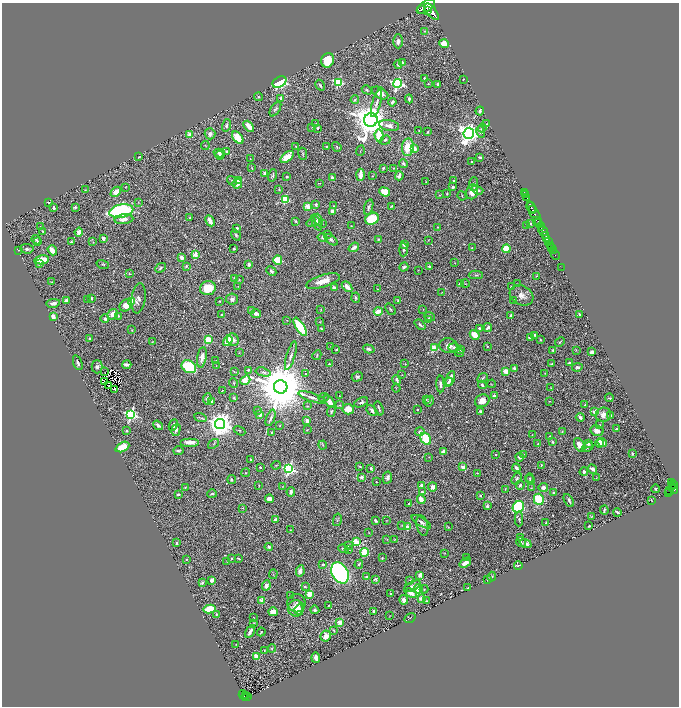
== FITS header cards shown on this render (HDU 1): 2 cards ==
NAXIS1  =                 1353
NAXIS2  =                 1408

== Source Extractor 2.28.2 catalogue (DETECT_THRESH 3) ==
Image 1353 x 1408 px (HDU 1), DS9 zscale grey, zoomed out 1/2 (1 PNG px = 2 x 2 image px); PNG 681 x 708 px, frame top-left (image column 1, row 1407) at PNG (2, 3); each listed source drawn as its Kron ellipse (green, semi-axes under 4 px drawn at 4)
Background 1.13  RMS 0.018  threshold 0.0538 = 3 sigma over >= 5 px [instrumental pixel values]
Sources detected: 637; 37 cannot appear on this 1/2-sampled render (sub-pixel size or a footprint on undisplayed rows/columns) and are neither listed nor drawn; of the other 600, the 500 brightest by FLUX_AUTO listed and drawn (100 fainter detections omitted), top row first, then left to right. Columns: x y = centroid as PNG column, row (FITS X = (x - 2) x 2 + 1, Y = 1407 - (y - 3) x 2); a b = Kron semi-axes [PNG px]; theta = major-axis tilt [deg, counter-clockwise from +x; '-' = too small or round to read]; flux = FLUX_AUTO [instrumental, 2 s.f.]
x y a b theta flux
426 6 10 5 35 4300
421 10 2 1 - 320
428 10 3 2 - 570
431 12 10 5 -51 4100
424 31 2 2 - 1.7
398 41 7 5 -89 14
444 44 4 4 - 55
328 60 7 6 - 86
402 63 3 2 - 15
398 64 4 3 - 6.9
424 78 2 2 - 3.8
463 79 2 1 - 2
279 82 7 5 28 290
338 82 3 3 - 310
397 83 4 4 - 630
428 84 3 3 - 2.4
438 84 3 3 - 13
320 85 6 3 -59 5.7
367 90 5 3 - 3.9
380 93 9 5 -30 33
258 97 4 4 - 5.5
281 98 2 2 - 26
409 99 4 2 - 8
355 100 4 3 - 4.1
392 102 4 3 - 8.5
376 103 14 4 74 16
275 109 8 4 57 8
480 111 4 3 - 7.7
371 120 7 6 - 8800
316 124 3 2 - 2.6
486 124 3 2 - 2.2
226 125 6 3 73 8.8
249 126 6 3 -50 38
389 126 10 5 -10 22
312 127 2 1 - 2.2
318 128 2 2 - 8.9
482 128 4 3 - 4.5
419 131 2 2 - 2.5
428 132 3 2 - 3.2
481 132 6 4 -79 15
469 133 5 5 - 2400
210 134 5 5 - 15
189 135 3 3 - 59
379 136 7 4 -85 110
238 138 7 4 -50 96
385 140 5 3 - 5.9
205 146 4 2 - 2.5
296 146 3 3 - 2.7
326 146 2 2 - 3.2
337 147 5 3 - 3.8
408 147 9 6 83 80
414 149 3 3 - 37
226 151 3 3 - 3.1
360 151 5 2 - 1.9
219 153 6 3 -13 11
303 154 6 3 -83 3.7
219 155 4 3 - 7.8
139 157 4 2 - 3.7
287 157 8 4 40 64
480 157 3 2 - 7.7
250 159 3 2 - 1.7
472 161 2 2 - 5.1
403 164 4 2 - 6.6
252 168 4 2 - 1.9
383 168 3 2 - 4.6
393 168 3 3 - 2.4
265 173 2 2 - 33
273 175 6 3 72 5.8
360 175 6 3 87 39
372 176 2 2 - 2.3
399 176 4 3 - 12
287 177 3 3 - 5.4
332 177 2 2 - 17
238 180 3 3 - 53
232 181 5 3 - 4.5
454 181 2 2 - 4.1
426 182 3 2 - 2.4
320 183 3 2 - 2.1
237 184 5 4 - 27
473 184 7 3 84 5.7
125 187 3 2 - 1.9
453 187 3 3 - 8
279 189 4 2 - 3.2
85 190 2 2 - 2.3
477 190 6 3 -19 12
116 192 6 4 43 30
385 192 6 4 -21 58
472 192 7 6 - 39
524 192 2 1 - 23
447 194 2 2 - 2.7
440 195 3 3 - 2.9
525 195 2 1 - 31
462 196 5 2 - 2.7
527 198 2 1 - 19
285 200 3 3 - 230
48 202 4 2 - 3.6
138 202 3 2 - 1.7
316 204 3 2 - 9
333 206 2 2 - 2.1
392 206 3 2 - 4.6
75 207 4 3 - 6.3
308 207 3 3 - 90
369 207 8 3 74 8.8
531 207 6 2 -61 610
54 208 4 3 - 8.1
532 210 2 2 - 290
121 211 12 6 11 520
332 211 3 3 - 14
535 214 15 2 -64 960
190 218 2 2 - 5.9
124 219 9 5 6 23
372 219 7 6 - 120
318 220 6 4 -67 23
536 220 3 2 - 110
210 221 6 2 -63 25
296 221 3 2 - 4.1
311 223 5 3 - 5.1
317 223 8 4 -65 16
539 223 2 2 - 260
322 224 3 3 - 2.6
530 224 3 3 - 3.3
527 225 2 2 - 2.2
40 226 3 2 - 1.9
351 226 2 2 - 1.7
541 226 4 1 - 300
438 227 3 3 - 2.2
237 228 2 2 - 18
42 231 3 2 - 2.7
543 231 5 3 - 540
79 232 4 4 - 28
328 234 3 3 - 2.8
236 235 6 4 -56 7
546 236 2 1 - 200
103 238 4 3 - 14
323 238 5 4 - 6.9
379 239 3 3 - 3.6
547 239 3 2 - 830
36 240 5 3 - 5.1
331 240 7 4 -37 7.7
428 240 3 2 - 1.8
549 241 3 1 - 440
37 242 4 3 - 3.5
71 242 2 2 - 2.7
93 242 4 3 - 2.5
404 245 4 3 - 11
550 245 2 2 - 510
354 247 5 3 - 15
472 248 3 2 - 1.7
552 248 2 2 - 470
27 249 6 4 -3 7.3
234 249 2 2 - 4.8
506 249 4 4 - 57
19 250 2 1 - 2.2
52 250 5 3 - 50
403 250 7 3 87 8.7
553 250 2 1 - 370
195 255 3 2 - 64
555 255 6 2 -63 260
182 258 3 3 - 23
42 260 7 3 12 120
278 260 5 4 - 88
455 263 3 2 - 1.8
39 264 4 4 - 6
103 264 6 3 -19 4.3
249 264 2 2 - 38
186 266 3 3 - 3.7
429 266 3 2 - 8.2
404 267 5 3 - 7
562 267 4 1 - 24
160 268 6 3 43 6
418 270 3 2 - 2.1
271 271 5 3 - 8.4
129 273 4 3 - 3.9
476 275 7 3 1 6.3
536 276 4 3 - 3
235 278 3 3 - 6.6
239 280 3 2 - 2.9
323 281 17 6 17 44
52 282 4 3 - 2.4
460 284 2 2 - 18
465 284 4 2 - 2.3
518 284 3 3 - 2.5
238 286 3 2 - 2.6
347 287 6 4 -47 22
511 287 4 2 - 2.4
208 288 8 7 - 71
334 288 3 3 - 12
377 289 3 2 - 3
442 292 4 2 - 2.1
521 295 12 9 -29 27
91 298 3 2 - 4.2
139 298 15 7 83 18
356 298 5 3 - 5.5
232 299 6 5 - 13
66 300 3 3 - 9.1
88 300 2 2 - 4.8
398 300 3 3 - 4.3
513 300 3 2 - 1.7
132 301 4 3 - 58
219 301 2 2 - 3.9
53 303 7 3 9 18
126 305 6 5 - 43
390 309 6 3 -54 4.2
423 309 3 2 - 1.9
251 310 4 3 - 5.1
321 310 3 1 - 2.3
378 311 4 3 - 54
113 314 6 4 40 23
256 314 5 3 - 15
579 314 4 2 - 3.8
222 315 3 2 - 6.6
511 315 3 3 - 7.9
118 316 4 2 - 2.4
430 316 5 2 - 3.2
53 317 4 3 - 31
105 319 4 4 - 11
287 320 2 2 - 2
429 320 3 3 - 20
319 322 2 2 - 1.7
420 325 6 3 -42 7.8
300 327 10 4 -59 200
488 327 4 3 - 13
479 328 2 2 - 8.9
321 329 4 2 - 4.5
132 330 4 3 - 2.8
475 335 5 4 - 45
534 335 3 3 - 3.9
530 338 3 2 - 13
89 339 2 2 - 2.4
208 340 3 3 - 160
233 340 6 6 - 17
540 340 3 2 - 3.4
228 341 5 3 - 85
152 342 3 1 - 1.7
560 342 5 2 - 4
331 346 2 2 - 2.8
448 346 9 7 -19 22
487 346 3 2 - 2.1
434 348 3 3 - 110
454 348 6 3 -2 10
369 349 6 4 -17 10
460 349 3 3 - 3.1
336 350 3 2 - 3.3
553 350 3 2 - 4.7
576 350 4 2 - 2.3
592 352 3 3 - 19
239 353 3 2 - 1.9
459 353 5 3 - 5
317 355 5 3 - 4.1
291 356 15 3 74 16
202 357 10 4 81 26
215 361 2 2 - 2.7
569 362 3 2 - 4.5
78 363 8 3 -69 8.9
127 364 4 3 - 18
329 364 2 2 - 3
405 364 4 3 - 2.5
552 364 3 2 - 5.2
216 366 3 3 - 1.8
97 367 6 5 - 10
189 367 8 6 -32 270
577 367 5 3 - 7.2
514 368 4 3 - 9.2
248 370 3 3 - 7.7
234 371 3 2 - 1.9
506 371 4 3 - 34
105 372 2 1 - 2.5
263 372 8 3 -15 7.4
545 373 3 3 - 2.8
306 374 3 2 - 2.6
402 375 2 1 - 1.9
357 377 6 5 - 7.2
450 378 7 3 70 20
483 378 5 3 - 3.5
245 380 5 4 - 150
397 380 5 3 - 9.1
104 382 3 1 - 1.7
448 382 5 3 - 8
234 383 5 2 - 2.6
441 384 8 4 -88 9.7
492 384 4 2 - 1.8
109 385 2 1 - 2.1
482 385 4 3 - 7.2
281 387 7 6 - 33000
396 388 4 3 - 2.7
551 388 2 2 - 1.8
115 390 2 1 - 13
222 390 3 2 - 2.1
339 396 3 3 - 2.2
494 396 2 2 - 21
312 397 15 3 -18 16
323 397 5 3 - 3.5
234 398 4 3 - 3.7
609 398 4 3 - 3.5
207 399 5 3 - 16
426 400 3 2 - 2.2
211 401 3 3 - 5.7
429 401 5 4 - 10
482 401 7 6 - 29
550 401 2 2 - 1.9
330 402 7 4 -55 27
361 402 7 4 25 12
340 405 3 2 - 2.5
585 405 2 2 - 3.4
308 406 3 2 - 2.1
379 408 7 2 -73 4.6
348 409 6 5 - 50
372 410 6 3 -45 13
417 410 3 2 - 3.1
258 411 4 2 - 3.2
331 411 5 3 - 6.2
480 411 2 2 - 20
594 412 3 3 - 23
131 414 4 4 - 690
260 415 3 3 - 23
603 415 8 7 - 23
610 416 4 2 - 5.8
200 417 6 3 -19 5.6
580 417 4 2 - 12
271 418 9 3 70 8.6
307 421 3 3 - 17
220 424 5 5 - 5200
599 424 3 2 - 1.9
158 425 5 3 - 11
173 425 6 4 67 14
280 425 3 2 - 2
616 429 2 2 - 3.9
126 430 3 3 - 5
176 430 6 3 74 12
307 430 3 3 - 2.7
240 431 6 2 -29 3.3
420 431 5 4 - 7.1
597 431 7 5 -12 28
272 432 2 2 - 3.2
562 432 3 2 - 1.9
532 435 2 2 - 1.7
550 436 3 2 - 4.6
426 439 6 5 - 140
190 442 9 3 0 26
552 442 3 2 - 3.6
602 442 5 4 - 41
600 443 4 3 - 33
214 444 6 4 36 5.4
538 444 3 2 - 2
588 444 3 3 - 18
323 445 4 3 - 4.1
580 445 8 4 -58 39
122 447 7 4 26 75
588 447 6 4 25 6.9
178 450 5 3 - 5.8
443 451 3 2 - 18
523 454 2 2 - 2
632 454 3 2 - 4.5
495 455 2 2 - 4.1
429 457 3 2 - 2.1
520 457 4 3 - 12
250 459 2 2 - 3.9
276 465 5 3 - 3
541 465 3 2 - 2.7
360 466 3 2 - 3
260 467 2 2 - 9.1
463 467 3 2 - 56
371 468 4 3 - 5.3
516 468 4 3 - 12
289 469 4 4 - 670
592 469 5 3 - 17
584 472 4 3 - 11
245 473 4 3 - 3
477 473 2 1 - 2.1
361 477 2 2 - 40
387 478 6 4 78 12
517 478 6 4 58 6.8
530 478 4 3 - 4.6
596 478 3 3 - 2.1
232 480 4 3 - 5.6
530 480 5 3 - 5.4
376 482 2 2 - 1.9
671 482 3 2 - 250
259 485 2 2 - 2.3
421 485 4 3 - 7.3
520 485 4 3 - 8.5
673 485 2 1 - 39
283 486 3 2 - 2.4
185 487 3 3 - 3.4
433 487 4 4 - 15
672 487 3 2 - 220
531 488 3 2 - 2.2
543 488 5 4 - 14
505 489 4 1 - 2.3
656 489 4 3 - 4.8
674 489 4 2 - 630
670 490 4 4 - 400
291 492 5 3 - 10
422 492 4 3 - 8.4
554 493 3 3 - 8.8
669 493 2 2 - 75
178 494 3 2 - 8.1
212 494 4 2 - 4.1
480 496 3 2 - 3.8
270 499 4 3 - 31
539 499 6 5 - 130
421 500 4 3 - 43
569 500 7 3 -60 9.4
651 500 2 1 - 1.8
409 504 2 2 - 4.4
487 506 3 3 - 13
518 507 6 5 - 370
243 508 4 2 - 2.5
604 510 4 2 - 6.9
617 512 4 2 - 8.8
591 517 3 3 - 2.4
519 519 7 4 89 8
275 520 4 3 - 15
337 520 6 3 77 4.6
387 520 4 2 - 2.1
375 521 3 2 - 6.6
421 522 11 4 -31 14
546 523 3 2 - 3.8
402 525 3 2 - 2.1
422 526 10 5 -76 14
589 526 2 2 - 5.1
408 527 3 2 - 90
448 527 3 2 - 1.7
290 530 3 2 - 2
369 533 3 2 - 1.8
520 537 3 3 - 3.5
387 539 3 2 - 1.9
395 539 3 2 - 2.1
356 542 3 3 - 140
521 542 5 3 - 3.6
177 543 2 2 - 14
526 544 6 4 -21 13
349 545 3 3 - 4
269 547 4 3 - 7.4
343 549 5 4 - 6
348 549 3 2 - 8.1
365 552 4 4 - 92
445 553 2 2 - 1.9
232 558 3 3 - 3.3
239 558 3 2 - 3.9
382 558 2 2 - 3.4
467 558 2 2 - 2.7
186 559 3 3 - 3
227 561 3 2 - 2.3
465 563 6 3 39 23
323 564 3 3 - 7.1
359 564 4 2 - 3.5
518 565 4 2 - 4.4
300 571 6 4 80 20
340 573 11 8 -61 1000
273 574 5 2 - 2.2
420 575 4 3 - 12
367 577 2 2 - 19
492 577 5 4 - 4.4
375 579 3 3 - 4.4
212 580 4 3 - 9.5
410 580 3 3 - 2.4
488 580 2 2 - 5
202 583 4 3 - 6.2
266 586 5 4 - 16
412 586 9 4 30 14
305 587 3 3 - 4.1
467 587 4 2 - 2.2
418 589 5 4 - 60
424 589 4 3 - 3.4
411 593 6 4 -25 32
309 594 4 3 - 55
391 594 2 2 - 4.6
291 595 2 2 - 1.9
422 598 3 3 - 56
404 600 5 4 - 23
262 601 3 2 - 86
426 601 3 2 - 4.1
296 603 9 9 - 14
329 605 2 2 - 3
296 608 8 8 - 44
210 609 6 4 10 110
299 609 5 3 - 29
315 610 4 3 - 6.9
374 611 3 2 - 16
273 612 4 4 - 37
216 614 3 2 - 3.1
390 616 4 2 - 1.8
253 618 2 2 - 2.2
410 618 6 1 32 2
340 622 2 2 - 80
254 623 2 2 - 2.8
334 630 3 2 - 3.7
250 631 7 3 60 12
261 632 4 2 - 2.6
326 636 6 5 - 28
236 644 2 2 - 1.8
272 648 4 3 - 3.8
264 650 3 3 - 2.7
256 656 3 3 - 41
316 658 5 3 - 23
243 695 5 1 - 160
246 696 2 1 - 18
245 697 3 2 - 110
248 697 2 1 - 22
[100 fainter detections neither listed nor drawn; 37 sub-pixel or undisplayed-footprint detections neither listed nor drawn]